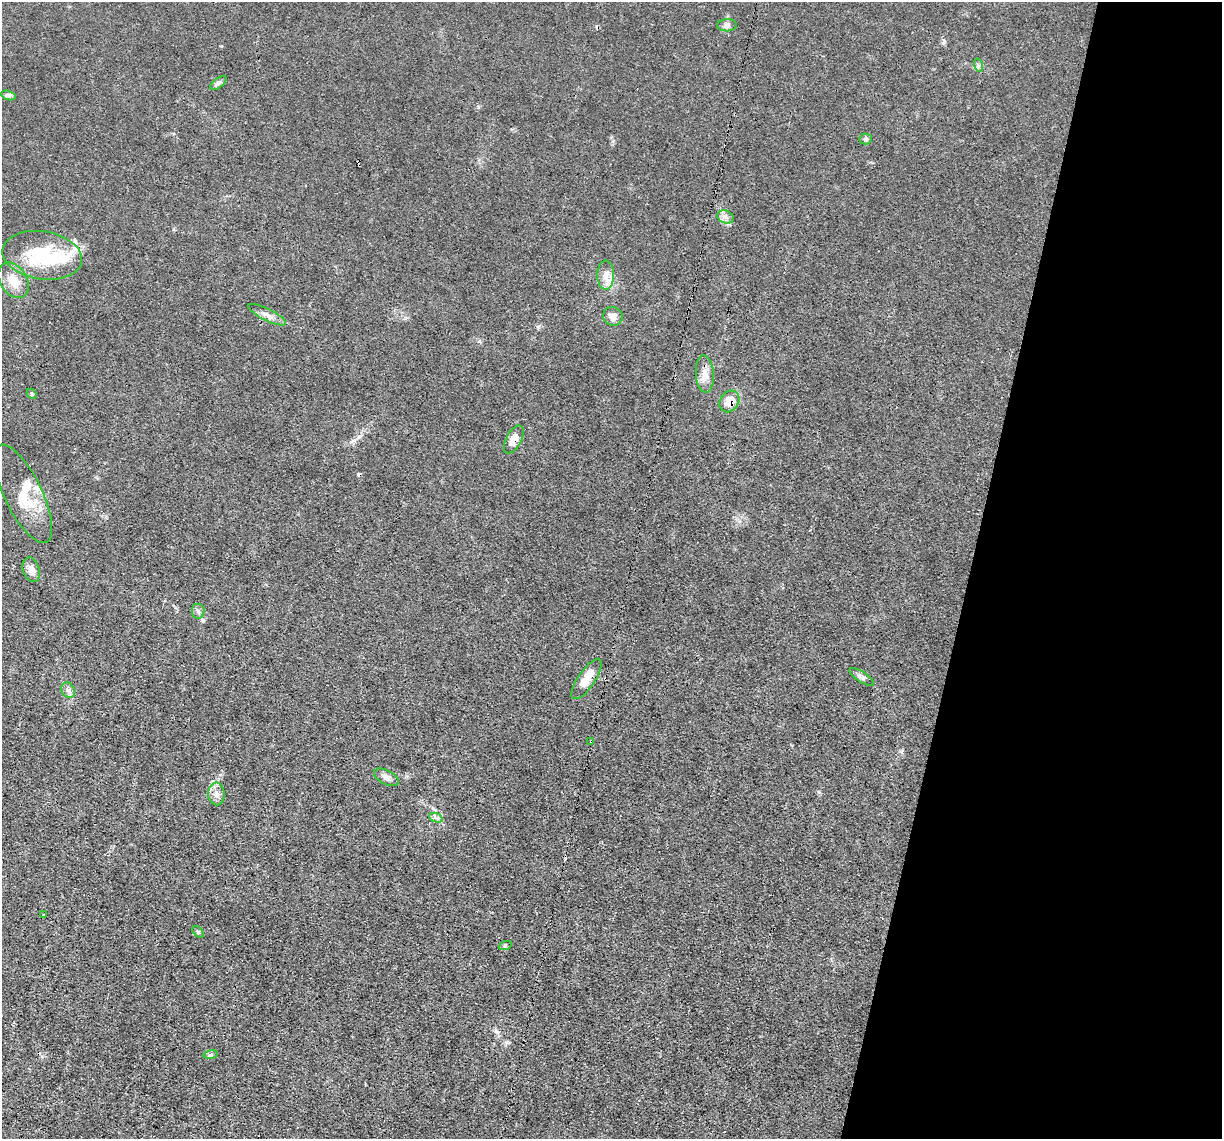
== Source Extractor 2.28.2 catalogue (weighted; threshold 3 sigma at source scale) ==
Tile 8 of 4 x 4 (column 4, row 2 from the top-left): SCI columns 3663-4882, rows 2513-3649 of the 4882 x 4908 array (HDU 1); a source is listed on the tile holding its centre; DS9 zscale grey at full resolution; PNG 1224 x 1141 px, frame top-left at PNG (2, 2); each listed source drawn as its Kron ellipse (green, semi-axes under 4 px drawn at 4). Shown black and unused: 21% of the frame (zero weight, under 3 of 4 exposures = <1% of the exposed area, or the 3 px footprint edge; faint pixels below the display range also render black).
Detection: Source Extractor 2.28.2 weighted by HDU 2 'WHT'; one run over the whole footprint, this tile lists its part. Background 0.012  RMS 0.003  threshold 0.0136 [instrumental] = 3 sigma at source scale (4.5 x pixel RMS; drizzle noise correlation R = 1.50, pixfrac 1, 0.05/0.05 arcsec/px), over >= 5 px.
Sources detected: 37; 1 inside a brighter object's white glare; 3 cosmic-ray / hot-pixel residue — neither listed nor drawn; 4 inside a brighter listed object's ellipse — not listed separately; the other 29 listed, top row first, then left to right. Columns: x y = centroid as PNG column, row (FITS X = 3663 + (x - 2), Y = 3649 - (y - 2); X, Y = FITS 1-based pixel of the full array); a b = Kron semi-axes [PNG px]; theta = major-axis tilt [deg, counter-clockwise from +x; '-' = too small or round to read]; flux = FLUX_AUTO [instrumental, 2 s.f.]
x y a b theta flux
727 25 10 6 1 0.95
978 65 7 4 -72 0.6
218 83 9 4 36 0.81
8 95 7 4 -18 0.66
865 139 6 5 - 0.59
725 217 8 6 -21 1.2
42 255 40 24 -9 19
606 275 14 8 -90 2.7
13 280 19 13 -59 4.2
267 315 21 6 -26 1.9
613 316 10 9 - 2.1
705 374 19 9 -86 2.9
32 394 6 4 -45 0.39
729 401 11 9 57 4.4
514 439 15 7 62 3
23 494 54 19 -64 9.9
31 570 13 8 -72 2.1
198 611 7 6 - 0.87
862 677 14 5 -32 1
587 679 23 8 56 4.2
68 690 8 6 -60 1
591 741 3 3 - 0.37
386 777 13 7 -28 1.4
216 794 11 8 -87 1.9
436 818 7 4 -20 0.74
44 915 3 3 - 0.71
198 932 6 4 -46 0.45
505 946 6 4 19 0.4
211 1055 7 3 10 0.49
Overlapping masked pixels (flux is a lower limit): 3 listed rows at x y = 729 401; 514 439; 591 741
Unlisted compact peaks at least as high as the median listed source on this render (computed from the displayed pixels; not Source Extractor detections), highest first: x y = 360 436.